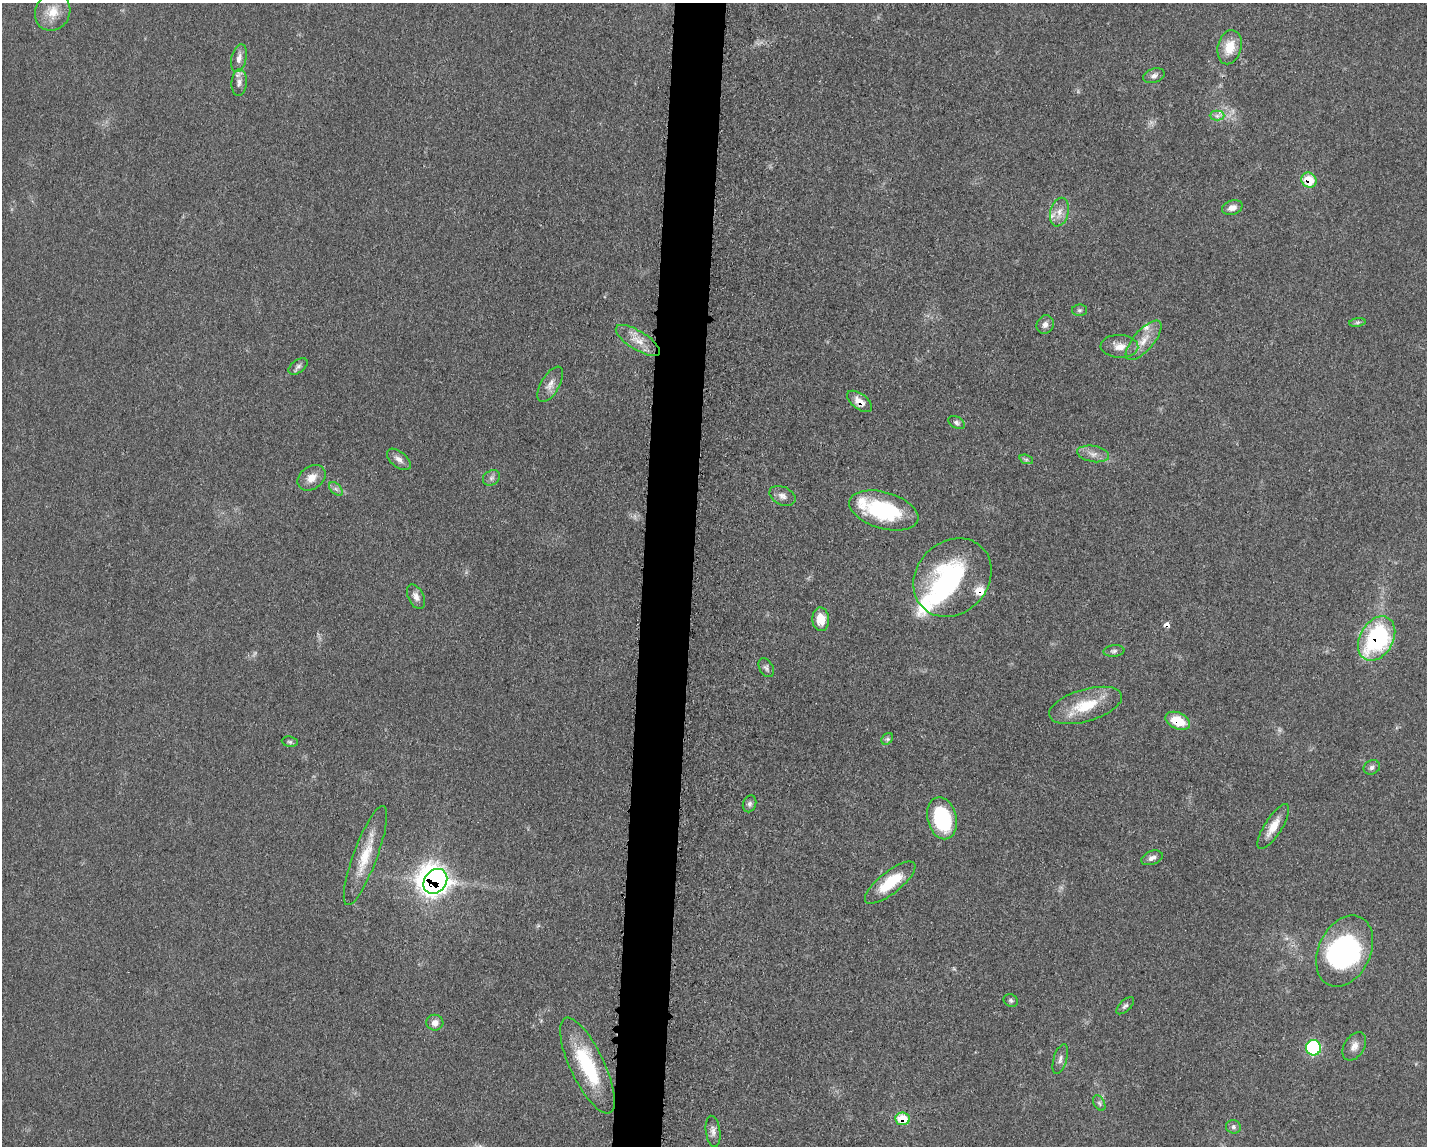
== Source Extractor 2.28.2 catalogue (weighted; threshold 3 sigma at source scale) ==
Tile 5 of 3 x 4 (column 2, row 2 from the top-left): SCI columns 1660-3084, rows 2305-3448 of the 4682 x 4609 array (HDU 1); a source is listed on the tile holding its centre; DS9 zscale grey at full resolution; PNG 1429 x 1148 px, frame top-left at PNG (2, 3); each listed source drawn as its Kron ellipse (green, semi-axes under 4 px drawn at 4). Shown black and unused: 4% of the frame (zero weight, under 3 of 5 exposures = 4% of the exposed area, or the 3 px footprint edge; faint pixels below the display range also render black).
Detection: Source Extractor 2.28.2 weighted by HDU 2 'WHT'; one run over the whole footprint, this tile lists its part. Background 0.0609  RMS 0.0061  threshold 0.0274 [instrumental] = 3 sigma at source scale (4.5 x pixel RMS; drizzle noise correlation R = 1.50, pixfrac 1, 0.05/0.05 arcsec/px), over >= 5 px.
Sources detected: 69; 3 too faint to see at this stretch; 3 inside a brighter object's white glare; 1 cosmic-ray / hot-pixel residue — neither listed nor drawn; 5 inside a brighter listed object's ellipse — not listed separately; the other 57 listed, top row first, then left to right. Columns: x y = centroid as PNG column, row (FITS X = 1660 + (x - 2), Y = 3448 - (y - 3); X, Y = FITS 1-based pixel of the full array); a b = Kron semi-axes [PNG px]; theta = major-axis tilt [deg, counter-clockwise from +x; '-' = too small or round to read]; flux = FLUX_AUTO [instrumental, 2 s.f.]
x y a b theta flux
53 12 19 17 60 12
1230 47 17 11 75 11
239 58 14 7 76 4
1154 76 11 7 19 2.4
239 83 13 7 85 3.6
1217 116 7 5 0 2
1309 180 8 7 - 16
1232 208 10 7 17 3.9
1059 212 14 9 76 5.6
1079 310 7 5 0 1.3
1357 322 8 4 9 1.3
1045 324 9 8 - 3.1
638 340 25 9 -32 9.3
1144 340 25 10 49 9
1119 346 19 11 -2 6.9
298 366 11 6 36 2.1
550 384 20 9 59 5.1
860 401 14 7 -37 6.2
957 423 9 5 -28 1.7
1093 454 16 8 -11 4.6
399 459 14 7 -39 3.6
1026 459 7 4 -19 1.3
311 478 15 11 35 6.6
491 478 9 7 33 2.1
336 489 8 5 -44 1.8
782 496 14 9 -25 3.7
884 510 35 18 -16 53
952 578 42 35 46 80
416 597 13 8 -64 3.6
821 619 12 8 -87 11
1377 639 24 16 60 84
1114 651 10 5 6 1.8
766 668 10 6 -59 1.8
1085 705 38 16 16 23
1178 721 13 8 -24 16
887 739 6 5 - 1.3
290 742 8 5 -7 1.3
1372 767 8 7 - 2
750 804 8 6 70 1.9
942 818 21 14 -76 52
1273 827 26 9 57 9.8
365 855 53 12 70 19
1152 858 11 6 21 2.6
435 881 13 11 52 240
890 883 31 11 38 22
1345 951 37 26 65 94
1011 1001 7 6 - 1.4
1125 1006 11 5 43 1.7
435 1023 8 8 - 4.1
1354 1046 15 10 58 4.7
1314 1048 8 7 - 52
1060 1059 15 6 73 3.1
587 1066 52 17 -64 44
1099 1103 8 5 -60 1.6
903 1119 7 6 - 18
1233 1127 7 6 - 1.8
713 1131 16 7 -82 3.5
Overlapping masked pixels (flux is a lower limit): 6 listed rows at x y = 1309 180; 860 401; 1377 639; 1178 721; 435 881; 903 1119